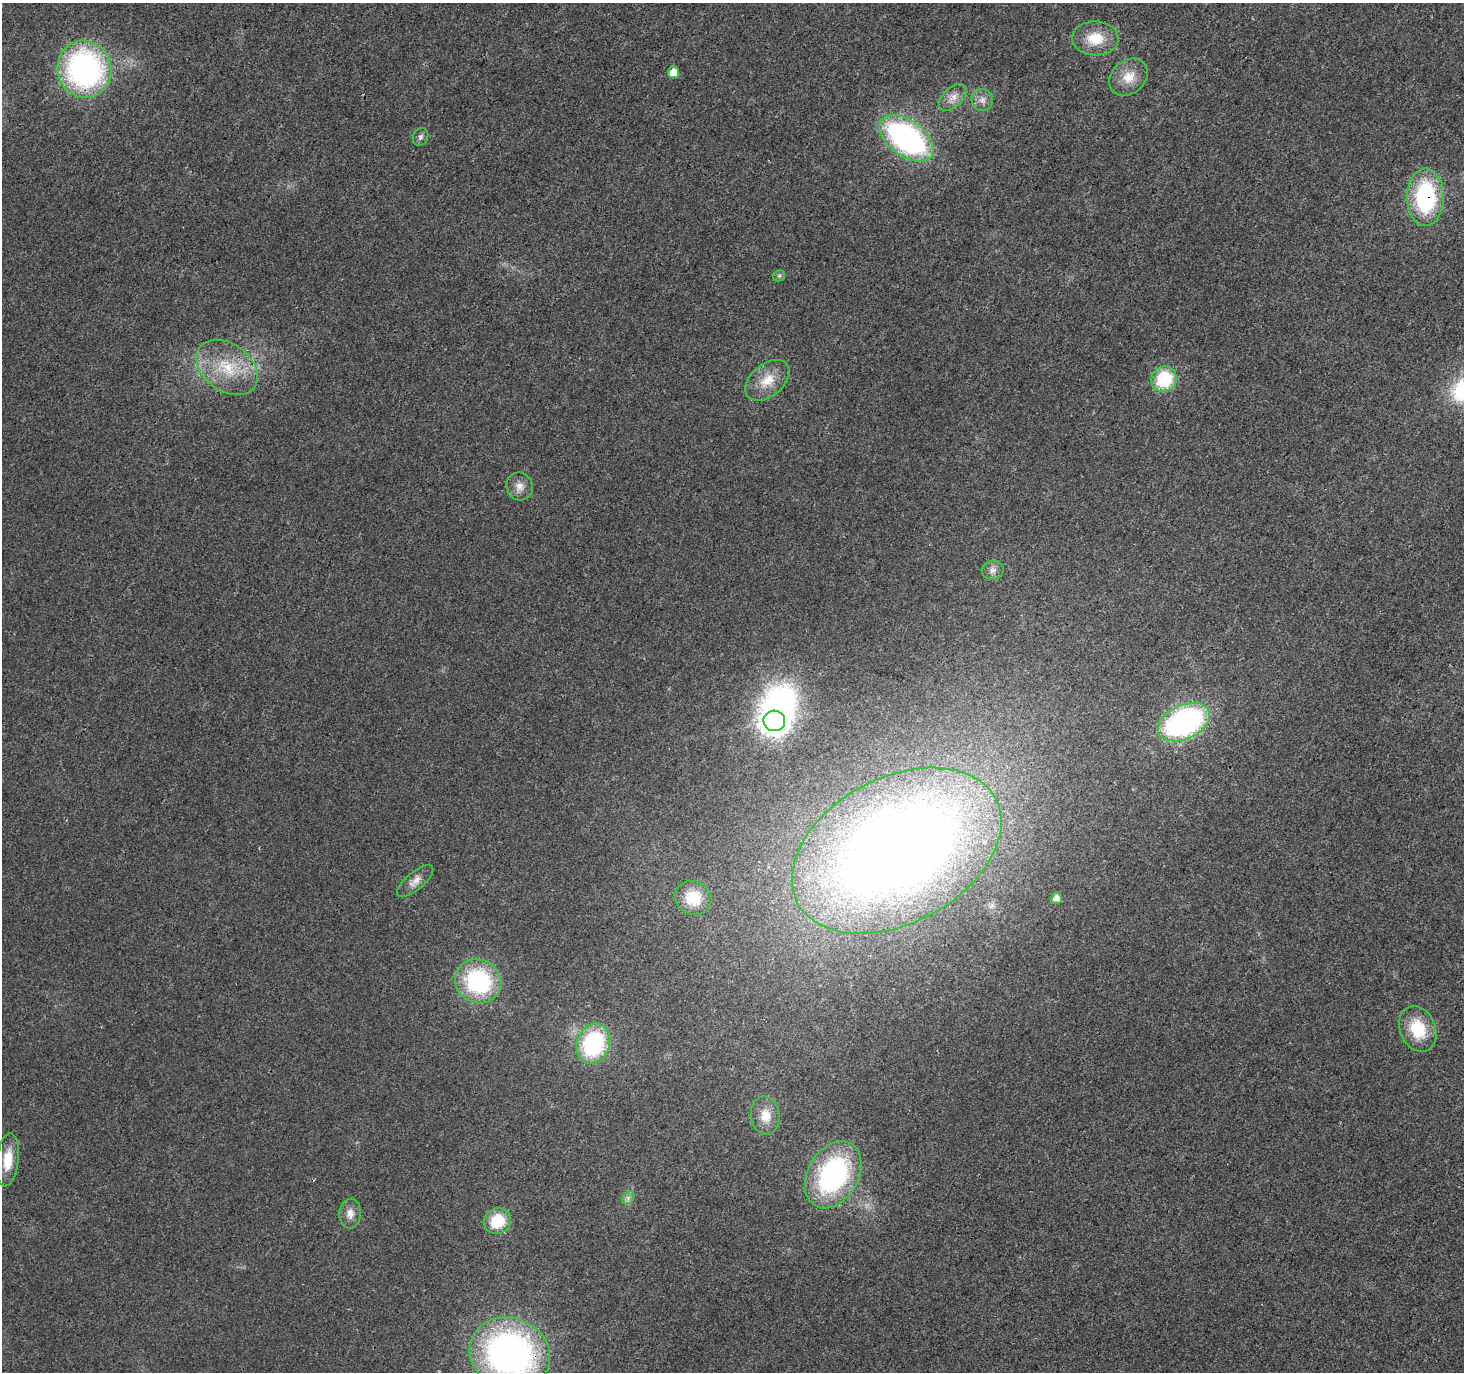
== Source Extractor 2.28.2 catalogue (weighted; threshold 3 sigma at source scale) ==
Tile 10 of 4 x 4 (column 2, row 3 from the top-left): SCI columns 1463-2924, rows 1563-2932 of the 5855 x 5931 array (HDU 1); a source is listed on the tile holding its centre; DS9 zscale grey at full resolution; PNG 1466 x 1374 px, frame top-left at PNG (2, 3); each listed source drawn as its Kron ellipse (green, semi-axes under 4 px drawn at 4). Shown black and unused: <1% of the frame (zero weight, under 3 of 4 exposures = <1% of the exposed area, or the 3 px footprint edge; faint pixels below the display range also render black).
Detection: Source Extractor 2.28.2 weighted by HDU 2 'WHT'; one run over the whole footprint, this tile lists its part. Background 0.00519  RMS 0.0025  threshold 0.0111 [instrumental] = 3 sigma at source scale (4.5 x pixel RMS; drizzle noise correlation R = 1.50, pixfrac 1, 0.0396/0.0396 arcsec/px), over >= 5 px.
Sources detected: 32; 1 inside a brighter object's white glare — neither listed nor drawn; the other 31 listed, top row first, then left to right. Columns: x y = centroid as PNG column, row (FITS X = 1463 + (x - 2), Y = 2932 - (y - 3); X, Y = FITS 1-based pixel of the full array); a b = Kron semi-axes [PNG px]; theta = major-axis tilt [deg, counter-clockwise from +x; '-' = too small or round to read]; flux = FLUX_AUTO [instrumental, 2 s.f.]
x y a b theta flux
1095 38 23 17 -1 6.8
85 69 29 27 -70 64
673 72 6 5 - 3.7
1129 77 21 16 41 4.8
953 97 17 9 43 2.4
982 100 11 10 - 1.7
421 137 9 7 62 0.81
907 138 31 18 -36 63
1425 197 29 18 89 29
779 276 6 5 - 0.47
227 367 34 23 -36 12
1164 379 13 12 - 13
767 380 25 16 40 5.4
520 486 14 13 - 2.3
993 570 11 9 10 1.4
774 721 11 10 - 290
1184 722 27 17 24 57
897 851 112 73 28 340
415 881 22 9 40 2.2
693 898 18 16 -27 7.4
1056 898 5 5 - 1.8
478 981 23 21 -31 29
1418 1029 23 18 -67 9.3
593 1044 21 16 71 28
765 1116 19 14 -82 3.9
8 1160 26 11 83 5.5
833 1175 36 25 60 45
628 1198 7 5 47 0.75
350 1214 15 11 86 2.1
497 1221 14 12 29 9.1
510 1354 41 36 -23 100
Overlapping masked pixels (flux is a lower limit): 4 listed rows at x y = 85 69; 1425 197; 897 851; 510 1354
Isophote crosses this tile's border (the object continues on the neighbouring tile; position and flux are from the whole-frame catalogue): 1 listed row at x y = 510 1354